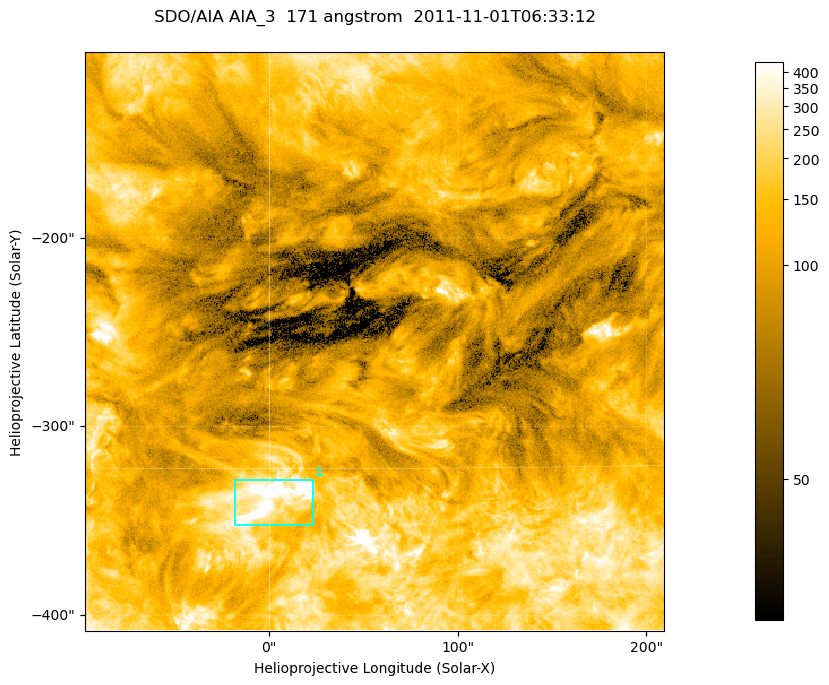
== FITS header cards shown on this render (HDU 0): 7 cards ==
TELESCOP= 'SDO/AIA '
INSTRUME= 'AIA_3   '
WAVELNTH=                  171
WAVEUNIT= 'angstrom'
DATE-OBS= '2011-11-01T06:33:12.35'
CTYPE1  = 'HPLN-TAN'
CTYPE2  = 'HPLT-TAN'

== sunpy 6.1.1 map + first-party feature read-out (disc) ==
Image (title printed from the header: SDO/AIA AIA_3  171 angstrom  2011-11-01T06:33:12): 512 x 512 px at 0.599 arcsec/px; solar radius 967 arcsec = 1612 px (partial field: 3.2% of the solar disc is inside the frame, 100% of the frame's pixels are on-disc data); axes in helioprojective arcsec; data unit not stated in the header (colour bar unlabelled)
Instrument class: DISC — disc imager (sunpy class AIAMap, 171 A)
Bright regions (active regions / flare kernels): reference = the on-disc median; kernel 5 px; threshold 5 sigma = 272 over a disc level ~117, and >= 1.15x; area >= 262 px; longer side >= 6 px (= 3.6 arcsec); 1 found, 1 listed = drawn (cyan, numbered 1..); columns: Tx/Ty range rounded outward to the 2 arcsec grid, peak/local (2 s.f.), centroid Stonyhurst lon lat
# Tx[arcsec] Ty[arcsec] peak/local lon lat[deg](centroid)
1 -20..24 -354..-328 6.1 +0 -16